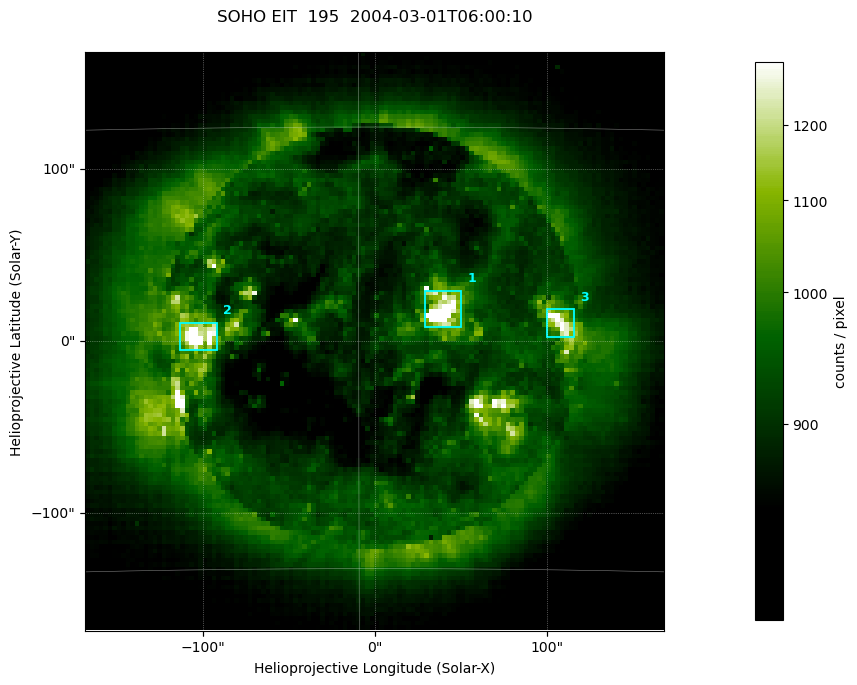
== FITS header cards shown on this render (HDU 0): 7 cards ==
TELESCOP= 'SOHO'               /
INSTRUME= 'EIT'                /
WAVELNTH=                  195 / 171 = Fe IX/X, 195 = Fe XII,
DATE-OBS= '2004-03-01T06:00:10.495' / UTC at spacecraft
CTYPE1  = 'Solar-X '           /
CTYPE2  = 'Solar-Y '           /
BUNIT   = 'counts / pixel    ' /

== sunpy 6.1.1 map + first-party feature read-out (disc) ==
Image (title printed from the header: SOHO EIT  195  2004-03-01T06:00:10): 128 x 128 px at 2.63 arcsec/px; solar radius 979 arcsec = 372 px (partial field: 3.8% of the solar disc is inside the frame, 100% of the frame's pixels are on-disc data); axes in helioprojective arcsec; data unit counts / pixel (BUNIT, on the colour bar)
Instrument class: DISC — disc imager (sunpy class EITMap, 195 A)
Bright regions (active regions / flare kernels): reference = the on-disc median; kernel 3 px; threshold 5 sigma = 243 counts / pixel over a disc level ~897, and >= 1.15x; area >= 16 px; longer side >= 3 px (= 7.9 arcsec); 3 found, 3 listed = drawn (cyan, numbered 1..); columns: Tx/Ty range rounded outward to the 10 arcsec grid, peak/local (2 s.f.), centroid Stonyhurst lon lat
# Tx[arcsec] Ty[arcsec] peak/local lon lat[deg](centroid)
1 30..50 0..30 1.8 +3 -6
2 -120..-90 -10..10 1.7 -5 -7
3 100..120 0..20 1.4 +7 -7